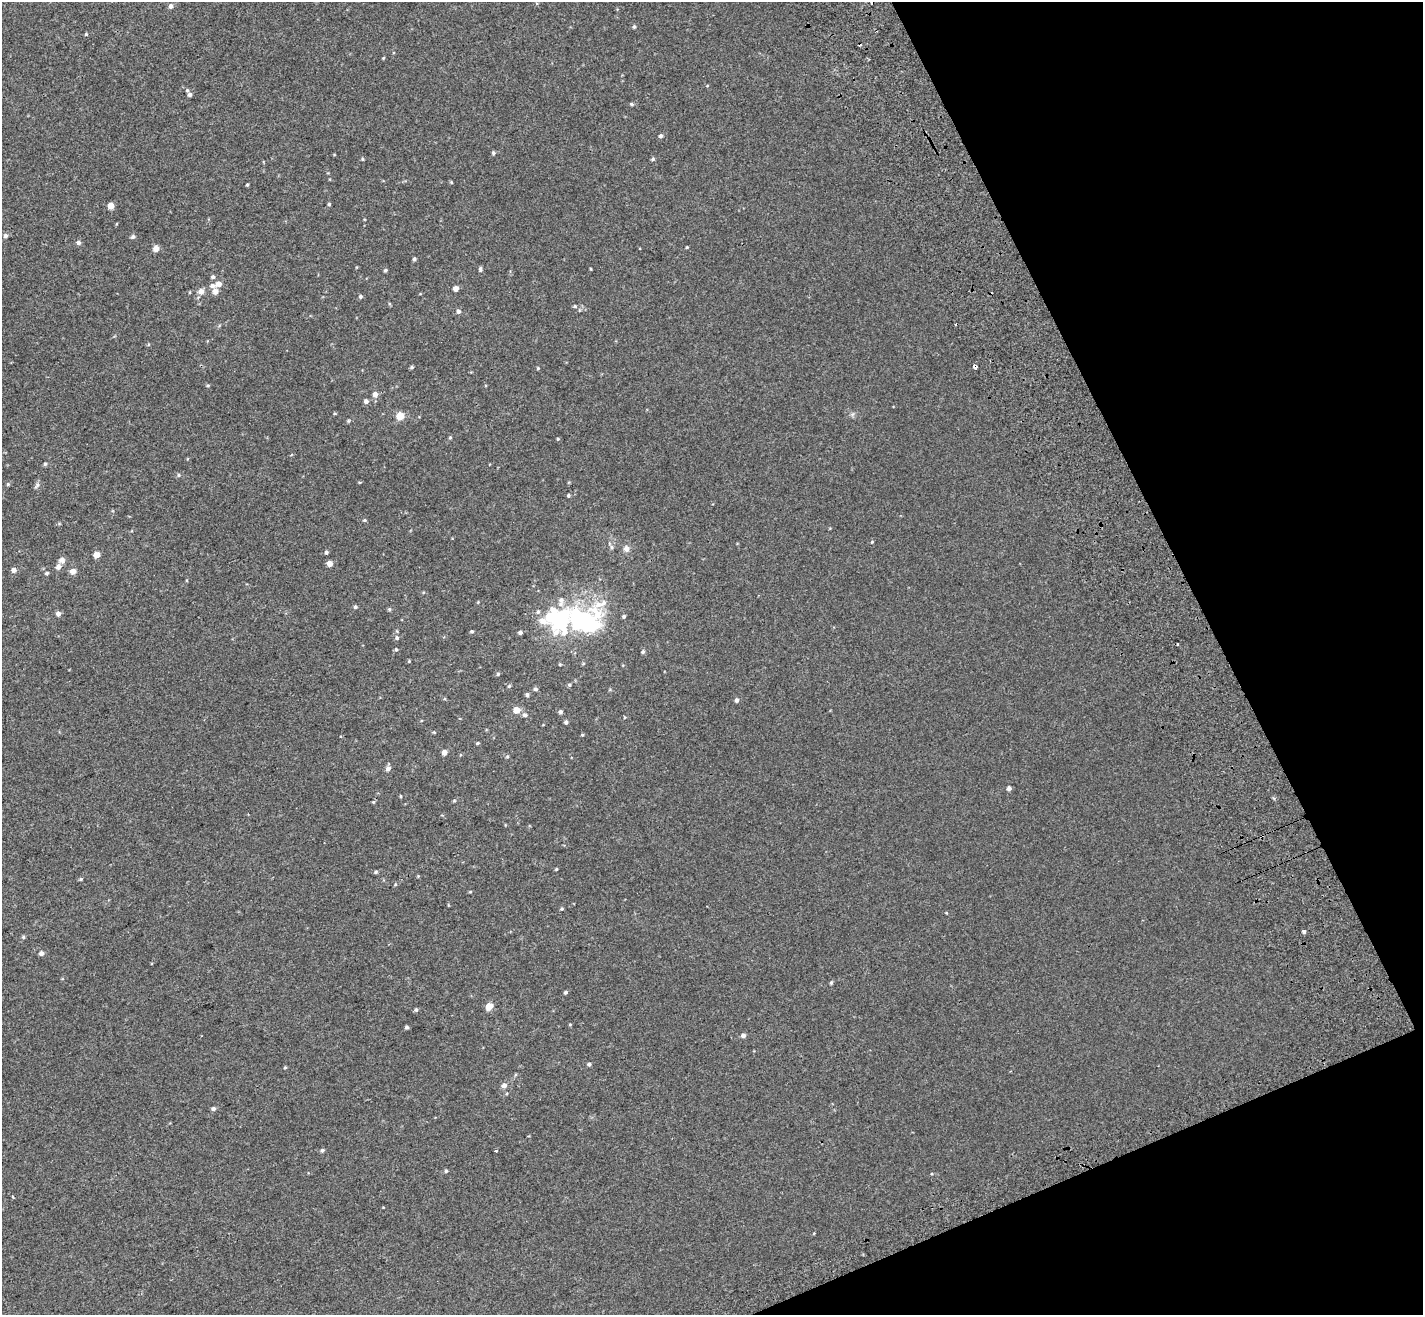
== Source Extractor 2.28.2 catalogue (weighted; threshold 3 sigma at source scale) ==
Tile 12 of 4 x 4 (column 4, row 3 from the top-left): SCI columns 4368-5788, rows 1561-2873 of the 5889 x 5690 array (HDU 1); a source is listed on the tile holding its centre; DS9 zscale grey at full resolution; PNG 1425 x 1317 px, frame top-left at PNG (2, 2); no overlay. Shown black and unused: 20% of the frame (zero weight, under 2 of 3 exposures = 6% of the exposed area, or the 3 px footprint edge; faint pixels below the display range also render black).
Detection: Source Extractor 2.28.2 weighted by HDU 2 'WHT'; one run over the whole footprint, this tile lists its part. Background 0.00116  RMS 0.0065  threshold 0.0294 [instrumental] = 3 sigma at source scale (4.5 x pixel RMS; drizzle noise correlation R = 1.50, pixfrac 1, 0.0396/0.0396 arcsec/px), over >= 5 px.
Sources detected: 125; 4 inside a brighter object's white glare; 4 cosmic-ray / hot-pixel residue — not listed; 3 inside a brighter listed object's ellipse — not listed separately; the other 114 listed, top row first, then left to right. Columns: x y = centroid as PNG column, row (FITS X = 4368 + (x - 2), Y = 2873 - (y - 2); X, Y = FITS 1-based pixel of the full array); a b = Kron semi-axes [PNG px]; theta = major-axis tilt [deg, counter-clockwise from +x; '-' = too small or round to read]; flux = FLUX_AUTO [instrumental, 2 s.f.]
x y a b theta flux
171 6 5 5 - 1.9
634 27 5 4 - 0.82
86 34 4 4 - 0.62
383 58 4 3 - 0.47
190 95 6 5 - 1.7
631 104 5 4 - 0.84
660 136 5 5 - 1.2
493 153 5 5 - 0.92
362 159 4 4 - 0.67
653 159 5 4 - 1
451 182 5 3 - 0.53
247 184 3 3 - 0.64
329 204 4 4 - 0.76
111 206 5 4 - 6.7
5 236 6 5 - 1.4
133 237 5 5 - 1.1
78 243 6 6 - 1.5
687 247 3 3 - 0.5
156 249 5 5 - 4.5
414 259 5 4 - 0.92
480 269 7 4 83 1
591 269 4 2 - 0.45
385 270 5 4 - 0.81
213 277 5 4 - 1.3
219 284 7 6 - 3.2
212 286 8 6 -12 2.1
455 288 5 4 - 3.3
201 291 7 6 - 3.4
215 291 6 5 - 3.2
360 296 5 5 - 1.1
575 306 5 4 - 0.75
458 311 6 5 - 1.4
975 366 4 3 - 7.3
412 367 5 4 - 0.84
538 368 4 4 - 0.56
208 385 5 3 - 0.56
375 394 5 5 - 3.8
366 401 6 5 - 1.8
400 416 5 5 - 14
348 421 6 3 71 0.62
450 437 4 4 - 0.66
558 439 4 4 - 0.59
45 464 5 4 - 0.83
179 475 5 3 - 0.67
8 484 5 5 - 0.73
37 485 9 5 61 1.4
568 495 4 4 - 0.81
364 520 5 4 - 0.68
872 542 4 3 - 0.52
612 547 6 4 -88 1
626 549 6 6 - 3.3
326 552 4 3 - 1.1
96 555 5 4 - 6.7
62 560 8 7 - 2.4
329 564 4 4 - 4.5
58 567 6 5 - 2.7
13 570 5 5 - 2.7
73 571 5 5 - 4.2
47 573 5 4 - 0.84
600 604 33 8 21 8.9
355 607 5 4 - 1.1
389 609 5 4 - 0.78
538 612 6 5 - 1.1
58 614 5 5 - 2.3
624 616 4 4 - 1
586 618 15 12 -65 30
560 621 27 19 89 55
472 631 5 4 - 0.72
520 632 4 4 - 1.4
397 638 6 5 - 1.2
396 649 5 4 - 0.67
643 652 5 5 - 0.95
409 661 4 3 - 0.53
498 674 5 4 - 0.79
569 685 5 4 - 0.81
509 686 5 4 - 0.73
535 689 5 5 - 1.3
527 695 5 4 - 1.1
737 700 5 4 - 1.3
516 710 5 5 - 7.6
560 712 5 4 - 1.2
525 715 6 6 - 1.4
566 722 4 4 - 1.4
582 735 4 4 - 0.6
477 743 4 3 - 0.68
444 752 4 4 - 3.6
388 768 7 6 - 2.2
1009 788 5 4 - 1.9
400 796 4 3 - 0.54
373 802 5 4 - 0.63
556 869 4 3 - 0.59
376 872 5 4 - 0.76
81 879 5 4 - 0.7
470 892 5 3 - 0.52
562 909 5 4 - 0.67
946 913 4 3 - 0.46
1304 932 4 4 - 1.4
23 937 5 5 - 0.78
41 953 5 5 - 2
831 983 5 3 - 0.82
565 992 5 4 - 1
489 1006 5 4 - 9.7
416 1010 5 4 - 1
570 1024 5 3 - 0.47
406 1027 4 4 - 1.1
743 1035 5 5 - 2.1
589 1064 5 4 - 1.1
285 1067 4 4 - 0.59
504 1085 6 5 - 3.1
213 1109 5 5 - 1.4
322 1150 5 4 - 1.1
496 1151 3 3 - 1.7
446 1171 5 4 - 0.8
13 1197 3 2 - 0.82
Overlapping masked pixels (flux is a lower limit): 1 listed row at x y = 975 366